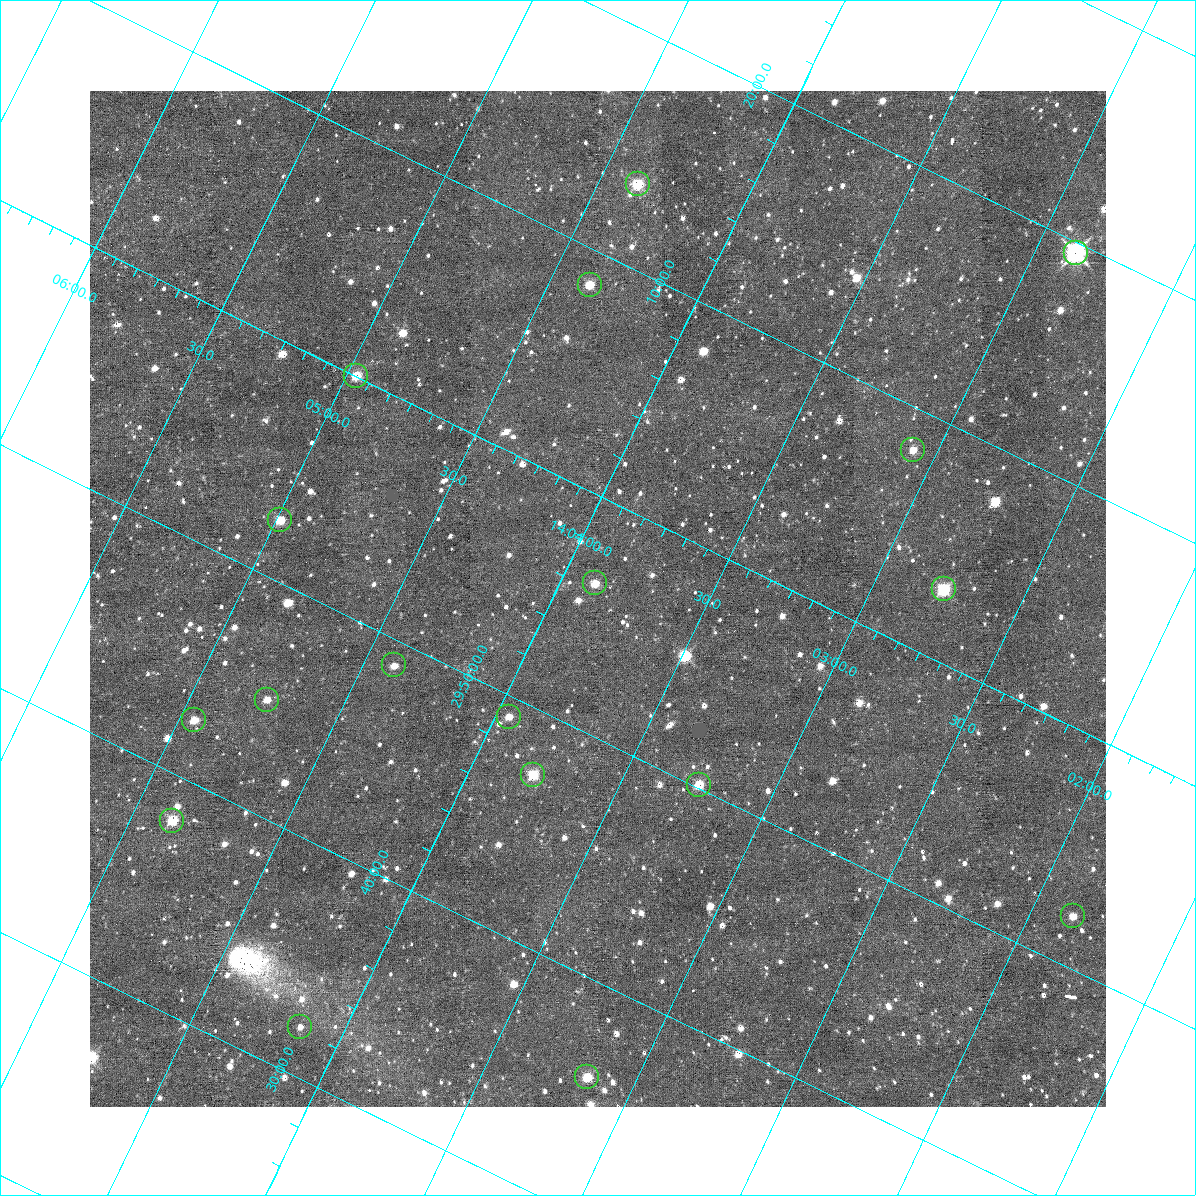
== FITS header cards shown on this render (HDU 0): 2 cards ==
NAXIS1  =                 1016 / length of data axis 1
NAXIS2  =                 1016 / length of data axis 2

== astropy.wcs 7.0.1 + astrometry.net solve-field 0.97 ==
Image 1016 x 1016 px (HDU 0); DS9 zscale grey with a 90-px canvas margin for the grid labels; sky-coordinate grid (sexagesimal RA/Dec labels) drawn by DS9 from the SOLVED WCS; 18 Tycho-2 reference stars matched to detected sources circled (green)
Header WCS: RA---SIN-SIP/DEC--SIN-SIP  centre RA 14:03:51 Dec +29:56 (210.96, +29.93 deg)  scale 2.76 arcsec/px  FOV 46.7' x 46.4'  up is +26 deg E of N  parity normal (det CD < 0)
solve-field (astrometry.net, Tycho-2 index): VERIFIED the header's WCS against the Tycho-2 star catalogue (verified at 3 index scales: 10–18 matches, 0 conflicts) and refined it, rather than solving blind
Solved WCS: RA---TAN-SIP/DEC--TAN-SIP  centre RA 14:03:51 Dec +29:56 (210.96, +29.93 deg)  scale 2.76 arcsec/px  FOV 46.7' x 46.4'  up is +26 deg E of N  parity normal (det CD < 0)
The solver's refit moves the header's centre by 0.2 arcsec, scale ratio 0.9996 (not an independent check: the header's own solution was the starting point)
Tycho-2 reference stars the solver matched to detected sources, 18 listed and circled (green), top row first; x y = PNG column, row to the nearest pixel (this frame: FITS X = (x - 90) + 1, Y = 1016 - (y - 91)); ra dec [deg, ICRS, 3 dp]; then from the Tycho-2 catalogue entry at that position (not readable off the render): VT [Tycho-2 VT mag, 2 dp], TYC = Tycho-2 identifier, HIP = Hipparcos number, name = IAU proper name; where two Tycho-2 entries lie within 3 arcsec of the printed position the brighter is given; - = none
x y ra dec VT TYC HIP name
638 184 211.093 +30.226 11.83 2545-973-1 - -
1076 253 210.717 +30.326 9.19 2545-741-1 68627 -
590 285 211.092 +30.141 11.89 2545-811-1 - -
356 376 211.242 +30.000 11.68 2545-864-1 - -
913 450 210.770 +30.137 12.42 2545-1068-1 - -
280 520 211.246 +29.876 11.77 2012-878-1 - -
595 583 210.971 +29.939 12.12 2012-951-1 - -
944 589 210.692 +30.051 11.49 2545-988-1 - -
394 665 211.100 +29.815 12.71 2012-767-1 - -
267 700 211.187 +29.749 12.56 2012-822-1 - -
509 717 210.988 +29.819 12.17 2012-461-1 - -
194 720 211.237 +29.710 12.16 2012-701-1 - -
533 775 210.947 +29.787 12.10 2012-868-1 - -
699 785 210.812 +29.836 12.26 2012-945-1 - -
172 821 211.216 +29.634 12.11 2012-544-1 - -
1073 916 210.465 +29.870 12.53 2012-953-1 - -
300 1027 211.036 +29.536 12.06 2012-1123-1 - -
587 1077 210.790 +29.597 11.17 2012-1004-1 - -